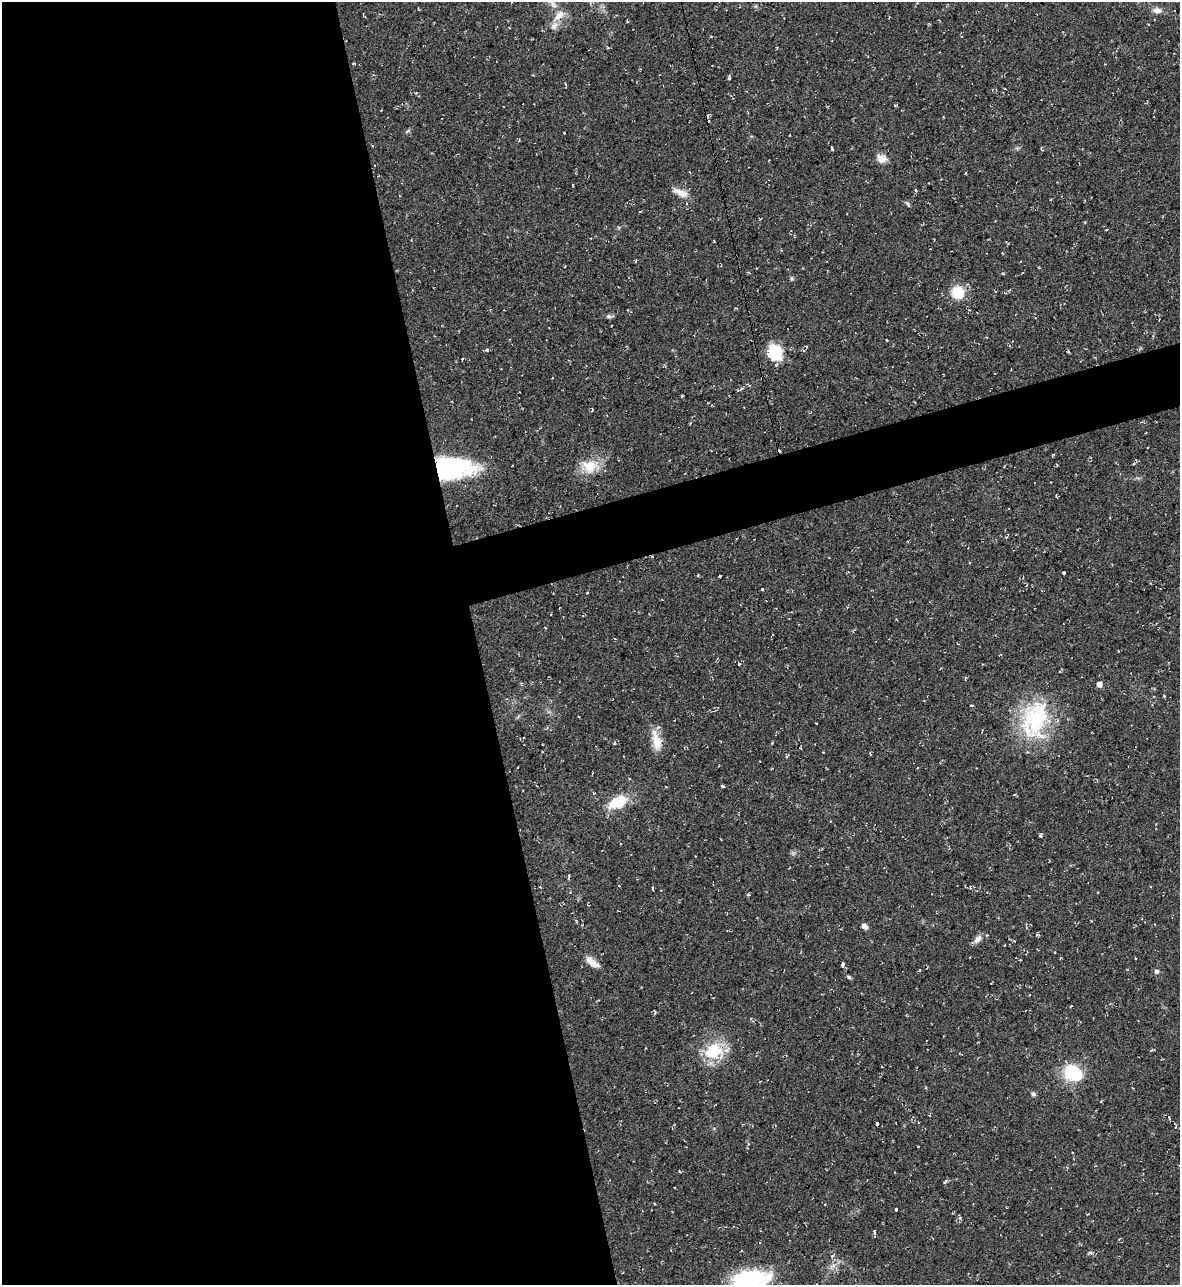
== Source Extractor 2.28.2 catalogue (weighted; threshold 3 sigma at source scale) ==
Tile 9 of 4 x 4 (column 1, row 3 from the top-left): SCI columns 141-1318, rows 1285-2567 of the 5116 x 5134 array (HDU 1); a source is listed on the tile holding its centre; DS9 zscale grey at full resolution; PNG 1182 x 1287 px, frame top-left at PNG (2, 2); no overlay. Shown black and unused: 43% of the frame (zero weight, under 2 of 3 exposures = <1% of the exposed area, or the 3 px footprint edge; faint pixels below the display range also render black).
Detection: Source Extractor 2.28.2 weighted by HDU 2 'WHT'; one run over the whole footprint, this tile lists its part. Background 0.0389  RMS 0.0094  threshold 0.0424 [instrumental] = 3 sigma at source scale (4.5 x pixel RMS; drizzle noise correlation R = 1.50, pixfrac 1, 0.05/0.05 arcsec/px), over >= 5 px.
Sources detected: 78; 3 inside a brighter object's white glare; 7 cosmic-ray / hot-pixel residue — not listed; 2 inside a brighter listed object's ellipse — not listed separately; the other 66 listed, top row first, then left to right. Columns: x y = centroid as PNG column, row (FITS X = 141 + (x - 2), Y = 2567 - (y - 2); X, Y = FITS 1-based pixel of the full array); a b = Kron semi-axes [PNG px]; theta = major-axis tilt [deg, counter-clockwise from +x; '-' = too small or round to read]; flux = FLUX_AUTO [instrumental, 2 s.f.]
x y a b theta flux
418 8 4 2 - 0.84
1157 10 12 7 -11 4.8
559 15 15 8 45 8.4
729 78 4 4 - 1.1
1005 89 3 2 - 0.69
895 105 4 3 - 0.94
832 149 3 3 - 1.5
881 158 12 10 -9 7.1
769 160 2 2 - 0.7
681 193 20 7 -22 9.1
908 204 7 4 -71 1.3
791 278 5 5 - 1.5
958 292 12 11 - 23
608 316 8 6 -1 2.1
886 340 3 2 - 1.2
487 350 4 3 - 3.5
1068 351 5 3 - 0.98
775 353 14 11 -65 40
741 389 5 4 - 1.3
682 396 3 2 - 0.99
592 410 5 3 - 1
589 466 21 18 -25 19
1004 467 2 2 - 0.74
442 470 39 19 4 100
1064 572 3 3 - 8.9
698 575 4 3 - 0.72
719 576 3 3 - 2.1
762 589 3 3 - 1.9
587 593 3 2 - 0.66
739 664 4 3 - 12
1099 684 4 4 - 6.7
1164 696 4 3 - 0.7
971 705 4 2 - 0.93
1035 719 53 32 75 77
656 741 28 10 -77 14
614 743 4 4 - 1.4
518 767 2 2 - 0.7
723 786 3 2 - 1.3
618 802 23 13 24 26
1040 836 5 4 - 1.6
569 878 6 3 -82 1.8
1097 892 3 2 - 0.87
748 895 4 3 - 1.3
865 926 7 6 - 3.5
978 939 13 7 46 4.6
1135 959 3 2 - 1.5
592 962 19 7 -39 8.1
843 964 4 3 - 4.9
1156 971 6 6 - 2.1
849 977 5 4 - 1.4
655 1011 5 2 - 0.82
713 1051 23 18 28 36
1073 1073 16 12 -37 54
926 1088 4 3 - 0.81
1033 1094 6 5 - 1.8
1169 1118 4 2 - 4.8
877 1124 3 3 - 4.2
918 1146 3 2 - 0.62
679 1171 3 3 - 1.2
945 1181 7 2 45 1.2
896 1209 3 3 - 5.2
960 1218 8 3 -57 1.4
875 1232 7 3 -81 1.2
1090 1252 6 4 0 1.3
832 1256 5 3 - 1
746 1279 33 23 -5 66
Overlapping masked pixels (flux is a lower limit): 1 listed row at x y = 442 470
Isophote crosses this tile's border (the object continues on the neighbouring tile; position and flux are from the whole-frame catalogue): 1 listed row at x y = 746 1279